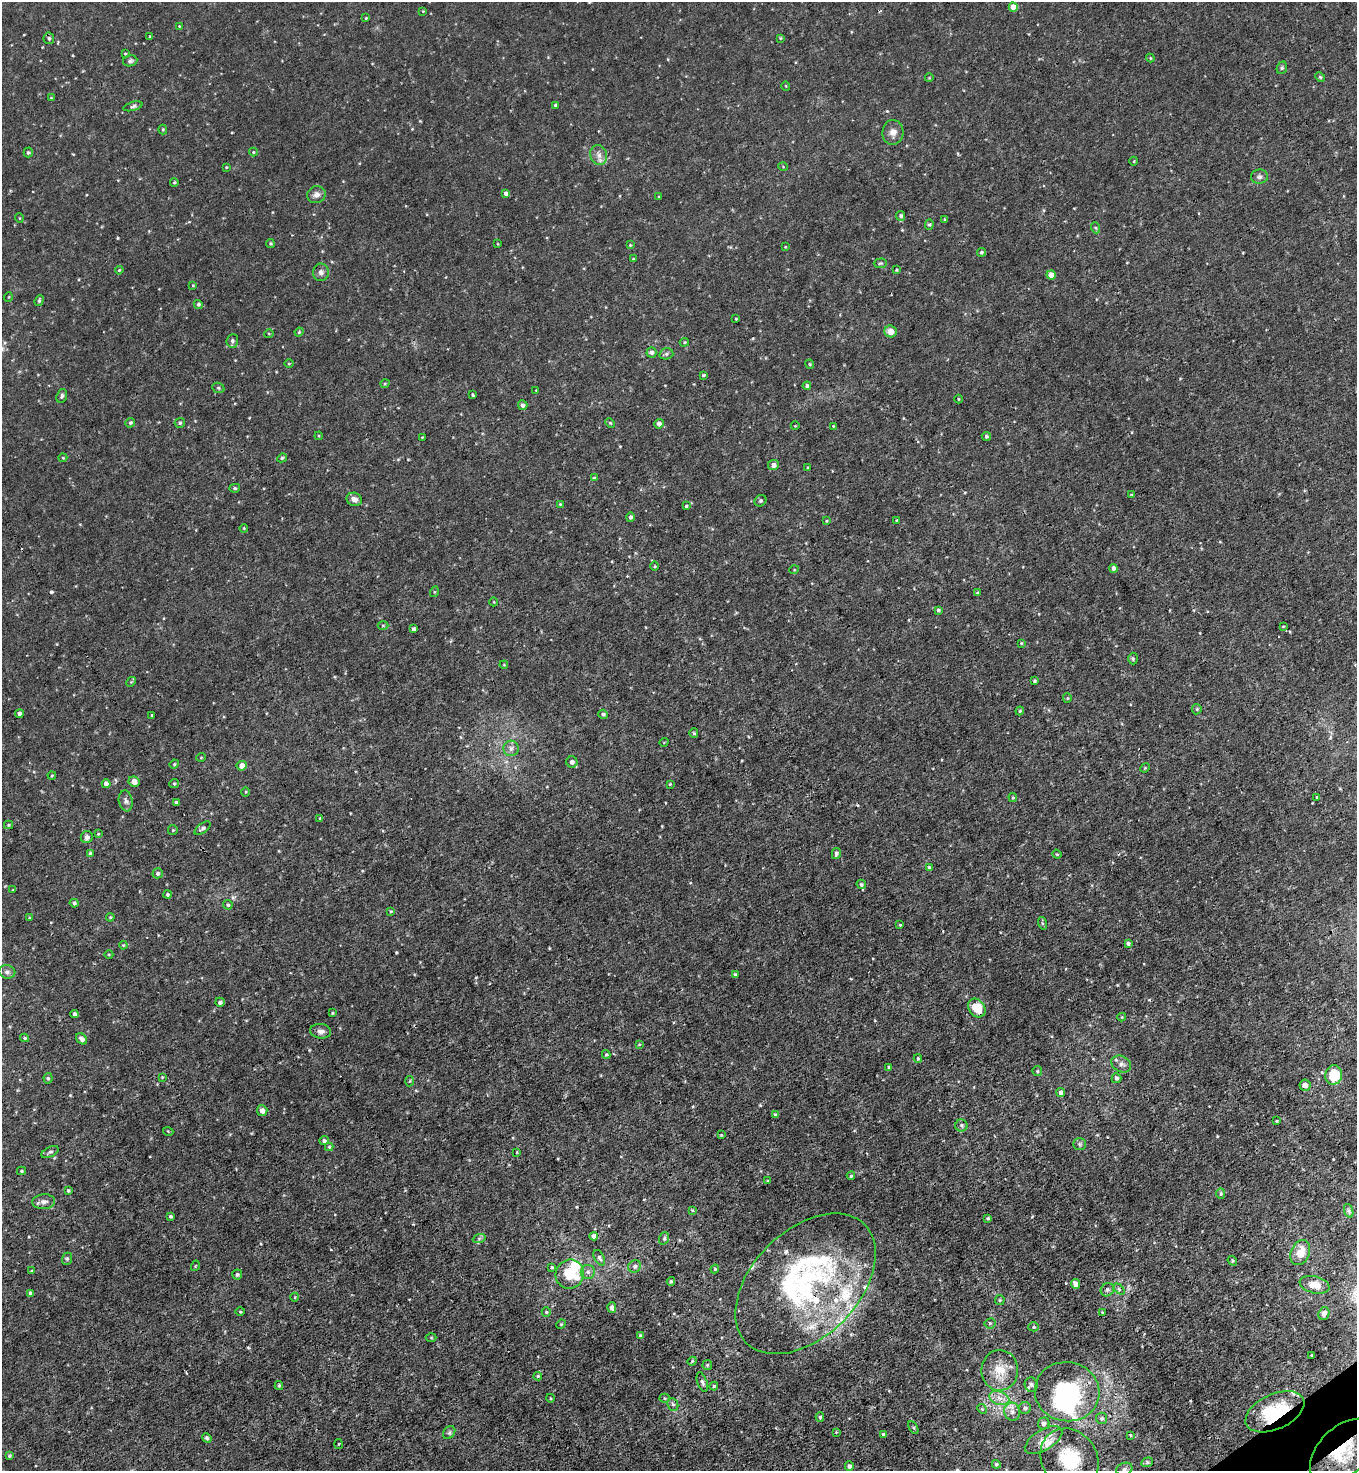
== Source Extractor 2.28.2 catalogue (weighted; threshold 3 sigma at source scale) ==
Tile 6 of 4 x 4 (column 2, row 2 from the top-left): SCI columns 1651-3005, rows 2941-4409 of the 5870 x 5879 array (HDU 1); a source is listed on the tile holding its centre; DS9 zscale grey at full resolution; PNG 1359 x 1473 px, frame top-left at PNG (2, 2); each listed source drawn as its Kron ellipse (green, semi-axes under 4 px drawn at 4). Shown black and unused: <1% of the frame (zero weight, under 3 of 4 exposures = <1% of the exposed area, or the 3 px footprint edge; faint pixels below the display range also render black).
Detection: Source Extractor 2.28.2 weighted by HDU 2 'WHT'; one run over the whole footprint, this tile lists its part. Background 0.00828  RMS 0.0024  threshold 0.0109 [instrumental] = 3 sigma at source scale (4.5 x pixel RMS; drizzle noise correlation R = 1.50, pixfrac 1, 0.05/0.05 arcsec/px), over >= 5 px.
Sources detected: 288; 2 inside a brighter object's white glare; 2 cosmic-ray / hot-pixel residue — neither listed nor drawn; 14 inside a brighter listed object's ellipse — not listed separately; the other 270 listed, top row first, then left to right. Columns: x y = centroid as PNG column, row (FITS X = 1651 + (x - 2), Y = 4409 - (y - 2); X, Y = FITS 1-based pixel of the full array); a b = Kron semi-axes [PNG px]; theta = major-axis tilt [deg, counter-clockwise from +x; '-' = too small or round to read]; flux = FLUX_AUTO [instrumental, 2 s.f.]
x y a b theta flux
1013 7 4 4 - 3.6
423 11 3 3 - 0.18
366 18 4 4 - 0.24
179 26 3 2 - 0.16
150 37 3 3 - 0.32
49 38 6 5 - 0.54
780 38 3 3 - 0.23
125 54 3 3 - 0.23
1150 58 4 4 - 0.24
130 61 7 5 10 0.56
1282 68 6 5 - 0.42
1320 77 5 4 - 0.31
929 78 4 3 - 0.17
786 86 5 3 - 0.2
51 98 4 3 - 0.19
555 105 3 3 - 0.44
133 106 10 4 16 0.53
163 129 5 4 - 0.28
893 132 12 10 84 1.7
28 152 5 4 - 0.4
253 152 4 4 - 0.25
599 155 10 8 -69 1.4
1134 161 4 3 - 0.19
226 167 4 3 - 0.18
783 167 5 3 - 0.18
1259 177 8 7 - 0.75
174 182 4 3 - 0.34
506 194 4 4 - 0.95
316 195 9 8 - 1.3
659 197 4 3 - 0.21
901 216 5 4 - 0.61
19 218 5 3 - 0.19
945 220 3 3 - 0.33
929 224 5 4 - 0.33
1096 228 5 3 - 0.31
270 243 4 4 - 0.34
498 244 4 3 - 0.19
630 245 4 4 - 0.25
785 247 3 2 - 0.17
981 252 4 4 - 0.44
633 259 4 4 - 0.26
880 263 6 5 - 0.36
119 270 4 3 - 0.24
897 270 3 3 - 0.26
321 272 8 8 - 0.92
1051 275 4 4 - 2.9
193 285 3 3 - 0.22
8 297 5 3 - 0.18
39 301 6 3 71 0.39
198 304 5 4 - 0.45
736 319 3 2 - 0.24
891 331 6 6 - 2.2
299 332 4 3 - 0.24
269 334 5 3 - 0.23
232 341 7 6 - 0.64
684 342 5 4 - 0.31
651 352 5 5 - 0.67
666 354 7 5 15 0.54
289 364 5 3 - 0.2
810 364 4 4 - 0.28
703 375 4 3 - 0.27
385 383 5 3 - 0.25
807 386 4 4 - 0.52
218 388 6 5 - 0.4
536 390 3 2 - 0.17
473 395 4 3 - 0.34
62 396 7 5 71 0.53
958 399 4 3 - 0.22
523 405 5 4 - 0.69
130 423 5 4 - 0.45
180 423 5 5 - 0.43
610 423 5 3 - 0.26
659 424 4 4 - 1
795 426 4 3 - 0.17
833 426 3 3 - 0.24
319 436 4 3 - 0.21
986 436 5 4 - 0.4
422 437 4 3 - 0.2
63 458 4 4 - 0.26
282 458 5 4 - 0.37
773 465 5 5 - 1.3
808 467 3 3 - 0.23
594 478 4 4 - 0.3
235 488 5 4 - 0.4
1132 495 4 2 - 0.21
354 499 8 6 -22 1.4
760 501 6 5 - 0.51
560 504 3 3 - 0.2
686 506 3 3 - 0.28
630 517 4 4 - 0.63
896 520 4 2 - 0.18
826 521 4 3 - 0.2
244 528 4 3 - 0.23
655 566 5 3 - 0.24
1113 568 4 4 - 0.96
794 570 5 3 - 0.2
434 592 5 3 - 0.26
978 593 4 4 - 0.39
494 602 4 3 - 0.17
938 610 4 3 - 0.42
383 625 5 3 - 0.24
1283 626 3 3 - 0.19
413 629 4 3 - 0.52
1021 643 3 3 - 0.22
1133 659 6 5 - 0.37
504 665 4 3 - 0.22
1034 681 3 3 - 0.36
131 682 5 4 - 0.27
1067 698 5 4 - 0.27
1197 709 5 5 - 0.31
1020 711 4 3 - 0.26
19 714 4 4 - 0.91
603 714 5 4 - 0.54
152 715 3 3 - 0.3
694 733 5 4 - 0.27
664 742 4 3 - 0.18
511 748 7 7 - 1
201 757 5 3 - 0.18
572 762 6 5 - 1
174 764 5 4 - 0.27
242 766 5 5 - 2
1145 768 5 4 - 0.25
52 776 4 3 - 0.23
134 782 5 5 - 1.5
174 783 5 4 - 0.31
106 784 4 4 - 1.6
670 784 3 2 - 0.2
246 792 4 3 - 0.2
1013 797 5 4 - 0.3
1317 797 3 3 - 0.31
126 801 10 7 -80 0.9
176 802 3 3 - 0.46
320 818 4 3 - 0.24
8 825 4 4 - 0.27
203 828 9 4 37 0.68
173 830 5 4 - 0.28
98 834 4 3 - 0.2
87 837 6 6 - 0.81
90 853 4 4 - 0.33
836 853 6 4 77 0.62
1057 854 5 4 - 0.26
929 868 4 4 - 0.47
158 873 5 5 - 0.49
861 884 5 4 - 0.46
12 890 4 2 - 0.16
167 895 4 4 - 0.39
74 903 4 4 - 0.47
228 905 5 4 - 0.39
391 911 4 3 - 0.26
29 917 3 3 - 0.23
110 917 4 3 - 0.28
1042 923 6 4 -72 0.36
900 925 3 3 - 0.26
1128 944 3 3 - 0.48
123 945 4 3 - 0.22
109 955 4 3 - 0.22
7 972 8 6 -11 0.75
735 974 3 3 - 0.37
220 1002 5 4 - 0.57
977 1008 10 8 -55 5.7
332 1013 3 3 - 0.24
74 1014 4 4 - 0.62
1122 1017 4 4 - 0.25
321 1031 10 7 -7 1.1
25 1038 4 3 - 0.41
81 1039 6 4 -43 0.95
639 1044 4 4 - 0.24
606 1054 4 4 - 0.28
918 1058 4 3 - 0.39
1121 1064 10 7 -30 1.1
889 1067 4 4 - 0.33
1037 1071 5 4 - 0.33
1334 1075 10 8 80 7.8
162 1077 4 4 - 0.21
48 1078 5 4 - 0.44
1116 1078 5 5 - 0.5
410 1081 5 3 - 0.24
1305 1085 5 5 - 0.95
1061 1093 4 4 - 1.1
262 1111 5 5 - 1.5
775 1115 4 3 - 0.41
1277 1121 3 2 - 0.18
961 1125 6 6 - 0.61
168 1131 5 3 - 0.21
721 1135 4 4 - 0.2
324 1141 4 4 - 0.48
1079 1144 6 6 - 0.46
329 1147 4 4 - 0.31
50 1152 9 5 26 0.56
517 1152 4 3 - 0.2
21 1171 4 3 - 0.31
851 1176 4 4 - 0.36
768 1181 4 3 - 0.25
68 1190 3 3 - 0.38
1221 1193 5 4 - 0.33
44 1202 11 7 3 1.2
692 1210 4 3 - 0.26
1349 1211 7 4 -71 0.48
170 1216 4 3 - 0.37
988 1218 4 4 - 0.32
594 1236 4 4 - 1.3
664 1238 6 5 - 0.42
479 1239 6 4 20 0.4
1300 1252 13 9 67 3.2
599 1258 8 5 -62 0.64
67 1259 6 5 - 0.4
1232 1261 5 4 - 0.28
195 1266 5 3 - 0.24
635 1266 7 6 - 0.66
552 1267 3 3 - 0.37
715 1269 4 4 - 0.23
31 1271 4 3 - 0.24
588 1272 7 7 - 0.87
237 1274 5 5 - 0.47
570 1274 15 14 - 5.9
671 1281 4 3 - 0.39
806 1284 84 53 45 52
1075 1284 5 4 - 1.6
1314 1285 15 8 -14 2.5
1119 1289 6 4 -46 0.42
1107 1290 7 6 - 0.63
30 1293 4 4 - 0.75
295 1297 4 3 - 0.17
1000 1300 5 5 - 0.32
612 1308 5 4 - 1
240 1312 5 3 - 0.26
546 1312 5 4 - 0.29
1102 1312 3 2 - 0.19
1324 1314 6 5 - 1
990 1323 5 5 - 0.4
561 1324 5 4 - 0.27
1034 1327 5 4 - 0.3
641 1336 4 3 - 0.54
431 1338 5 3 - 0.21
1312 1355 3 2 - 0.19
692 1361 4 3 - 0.27
707 1365 5 5 - 0.35
1000 1370 20 18 -90 5
538 1376 4 4 - 0.43
702 1382 10 5 -71 0.67
1031 1385 7 6 - 0.67
279 1386 4 4 - 0.3
714 1386 4 4 - 0.36
1067 1392 32 29 -11 25
550 1398 4 3 - 0.22
664 1398 5 4 - 0.33
999 1398 10 6 -20 1.6
673 1404 6 5 - 0.53
1025 1408 6 5 - 0.61
982 1409 5 4 - 0.29
1012 1412 9 8 - 1.2
1275 1412 31 17 25 12
820 1417 4 4 - 0.41
1101 1418 5 5 - 0.57
1044 1423 6 5 - 0.98
913 1427 7 4 -58 0.34
836 1432 3 3 - 0.19
449 1433 7 5 54 0.53
883 1435 4 3 - 0.47
1130 1435 4 2 - 0.18
207 1438 5 4 - 0.51
1043 1440 21 10 32 2.6
338 1444 5 3 - 0.21
1343 1451 39 24 45 13
9 1456 4 3 - 0.34
1070 1459 32 27 -52 13
1147 1462 6 4 21 0.34
996 1464 4 4 - 0.5
849 1466 5 4 - 0.81
1124 1469 8 6 17 0.78
Overlapping masked pixels (flux is a lower limit): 4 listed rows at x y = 977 1008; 806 1284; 1275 1412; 1343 1451
Isophote crosses this tile's border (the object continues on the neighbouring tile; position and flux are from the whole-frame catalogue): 1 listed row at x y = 1070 1459